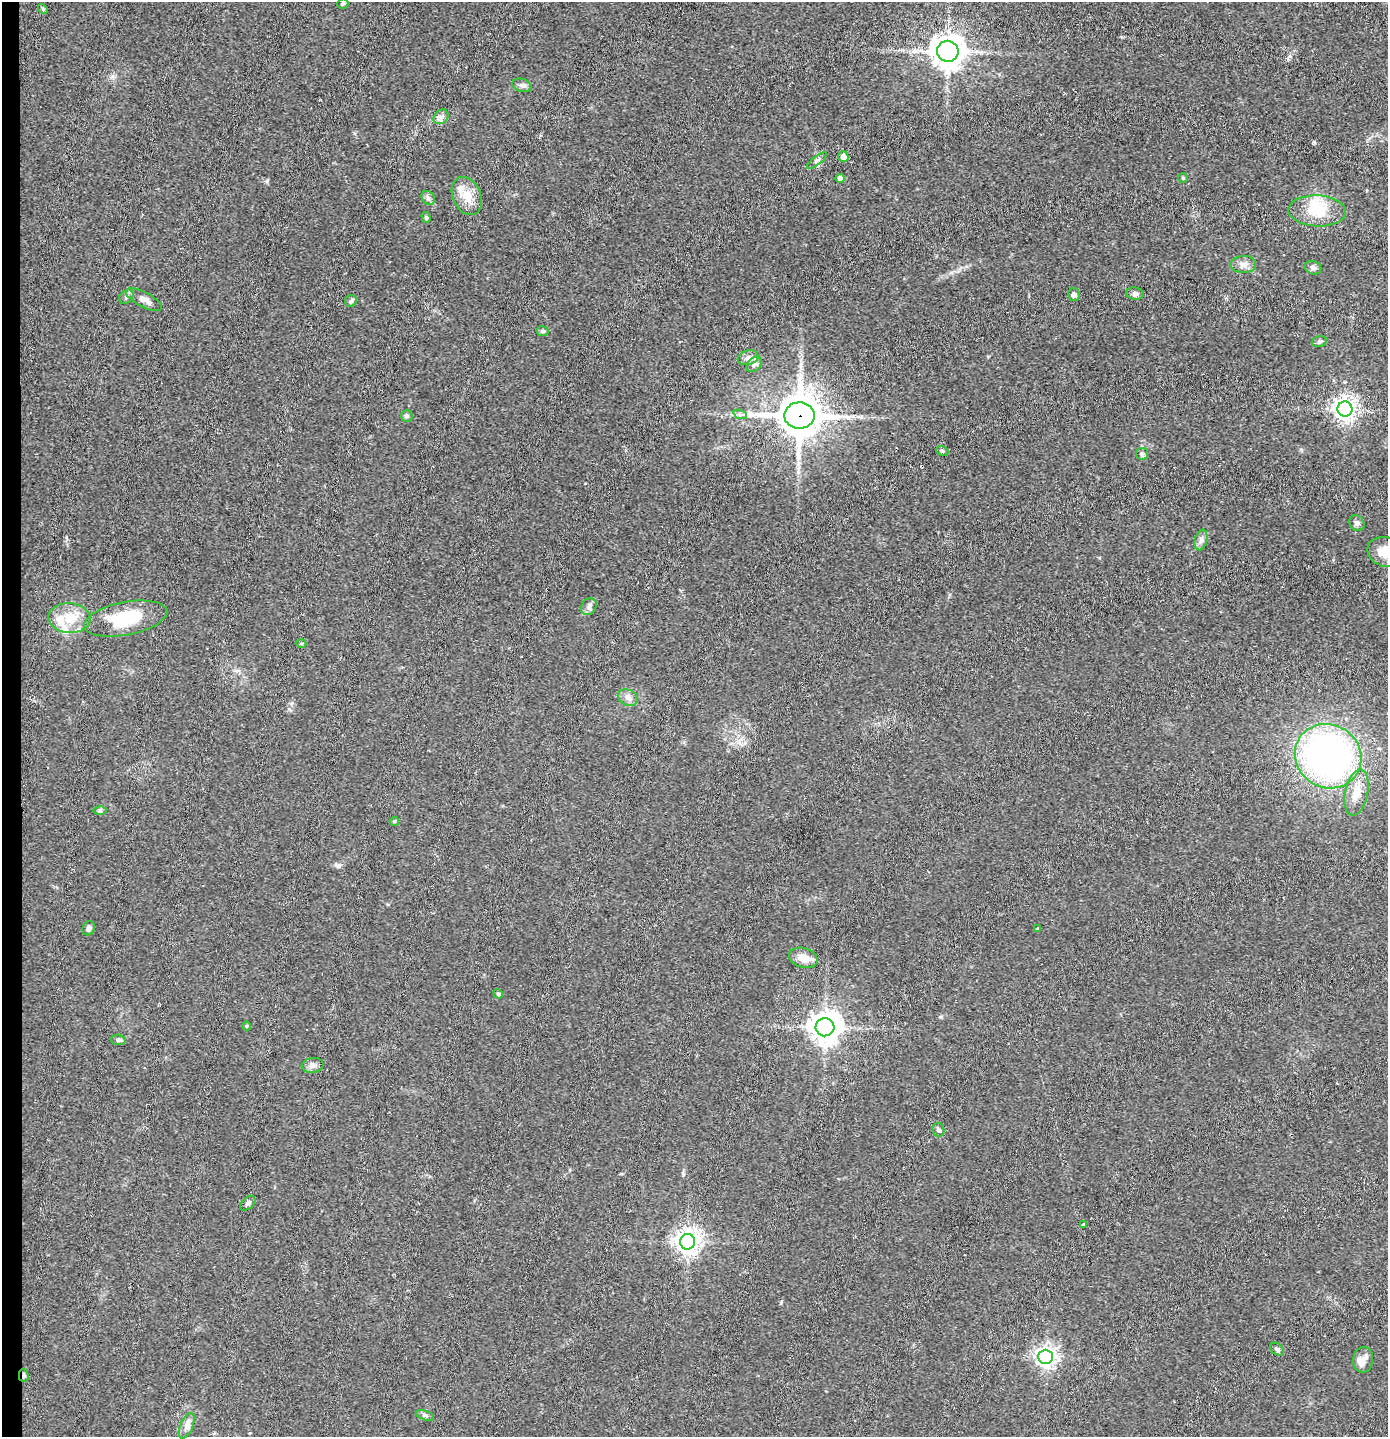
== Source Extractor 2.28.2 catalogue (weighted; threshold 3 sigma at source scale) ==
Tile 4 of 3 x 3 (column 1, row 2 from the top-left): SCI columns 79-1464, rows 1436-2870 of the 4317 x 4304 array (HDU 1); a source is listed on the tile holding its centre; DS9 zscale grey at full resolution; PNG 1390 x 1439 px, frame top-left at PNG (2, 2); each listed source drawn as its Kron ellipse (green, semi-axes under 4 px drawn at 4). Shown black and unused: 1% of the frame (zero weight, under 2 of 3 exposures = <1% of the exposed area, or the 3 px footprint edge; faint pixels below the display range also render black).
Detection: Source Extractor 2.28.2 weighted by HDU 2 'WHT'; one run over the whole footprint, this tile lists its part. Background 0.0466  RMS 0.0068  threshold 0.0305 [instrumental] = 3 sigma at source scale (4.5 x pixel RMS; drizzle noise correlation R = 1.50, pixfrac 1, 0.05/0.05 arcsec/px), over >= 5 px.
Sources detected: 66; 1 inside a brighter object's white glare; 1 cosmic-ray / hot-pixel residue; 1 long thin detection or spike segment (spike, bleed or trail) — neither listed nor drawn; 3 inside a brighter listed object's ellipse — not listed separately; the other 60 listed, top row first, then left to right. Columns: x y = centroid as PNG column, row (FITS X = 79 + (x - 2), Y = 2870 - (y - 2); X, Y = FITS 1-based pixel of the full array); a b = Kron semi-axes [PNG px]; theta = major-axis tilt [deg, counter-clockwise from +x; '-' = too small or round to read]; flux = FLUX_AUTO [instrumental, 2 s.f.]
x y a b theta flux
343 4 6 5 - 1.1
43 9 5 4 - 0.94
948 51 10 10 - 980
522 85 10 6 -16 2.3
441 117 8 6 42 2.5
843 157 5 5 - 5.4
817 161 12 4 38 1.7
840 178 4 4 - 3.7
1183 178 5 5 - 0.76
467 196 20 14 -67 11
428 198 7 6 - 1.8
1317 211 29 15 -3 20
426 217 5 4 - 1.1
1244 264 12 8 1 4.1
1313 268 8 6 -23 2.3
1135 294 8 6 -7 2.3
1074 295 7 5 -78 2.5
126 297 8 6 46 1.9
144 300 20 7 -28 5.8
351 301 6 6 - 1.4
543 331 6 5 - 1.3
1319 342 8 5 16 1.3
748 358 10 7 18 3.1
754 364 9 6 49 2.3
1345 409 7 7 - 480
740 414 7 4 -19 1.6
799 415 15 13 -1 1900
407 416 6 5 - 1.2
942 451 6 4 -22 1.1
1142 454 6 5 - 1.3
1357 523 8 7 - 2.2
1201 540 10 6 74 2.7
1387 552 20 14 -14 14
589 607 9 7 57 2.5
69 618 21 15 -3 16
126 619 42 16 11 35
301 643 5 3 - 0.71
628 698 10 8 -25 3.4
1328 756 34 31 -33 280
1357 793 23 11 78 12
100 811 6 4 -1 1.2
394 821 4 4 - 1.1
89 928 7 6 - 2
1038 929 3 3 - 2.7
803 958 15 9 -17 8.1
498 994 5 4 - 1.2
247 1026 4 4 - 0.74
825 1027 9 9 - 980
118 1040 8 5 -3 1.6
312 1065 11 7 7 3
938 1130 7 5 -71 1.9
248 1203 9 5 43 1.7
1083 1224 3 2 - 0.92
687 1242 8 7 - 590
1277 1349 8 5 -38 1.4
1045 1357 7 7 - 360
1363 1360 13 10 86 4.5
24 1375 7 5 -88 1.3
425 1415 9 4 -19 1.6
187 1426 13 6 67 3.6
Overlapping masked pixels (flux is a lower limit): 2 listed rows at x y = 799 415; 24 1375
Isophote crosses this tile's border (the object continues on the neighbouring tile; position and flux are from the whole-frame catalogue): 1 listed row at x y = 1387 552
Unlisted compact peaks at least as high as the median listed source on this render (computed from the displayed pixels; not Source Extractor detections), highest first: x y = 267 181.